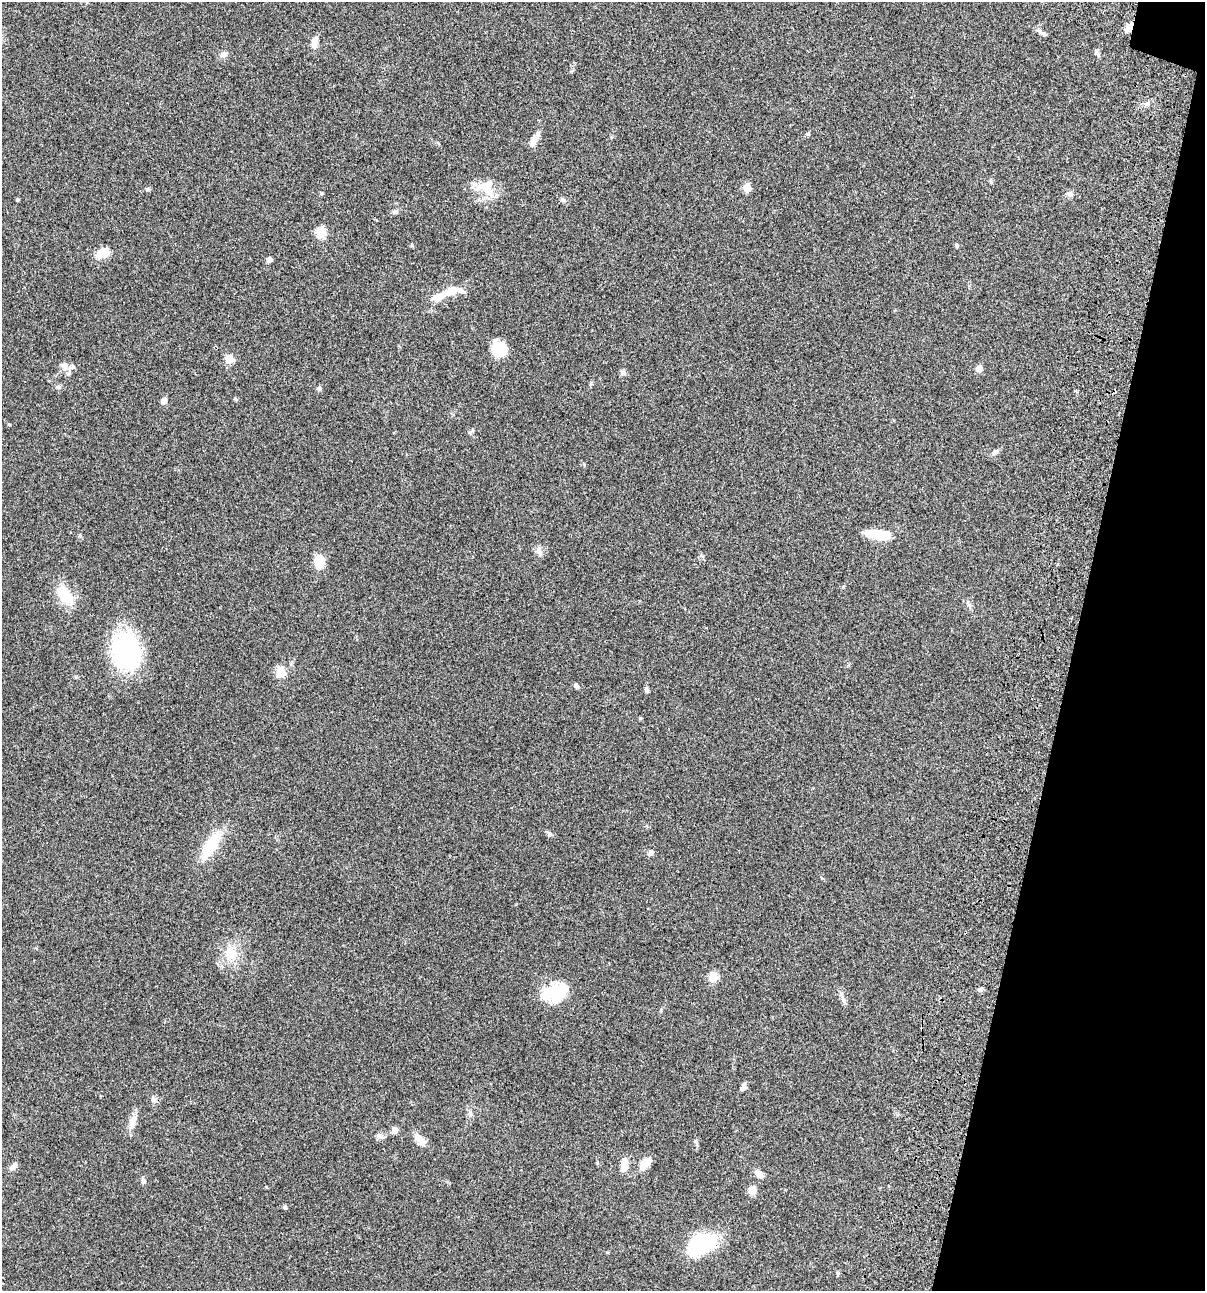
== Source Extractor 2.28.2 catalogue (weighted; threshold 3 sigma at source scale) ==
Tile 8 of 4 x 4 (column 4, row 2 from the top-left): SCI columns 3844-5046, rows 2697-3985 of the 5405 x 5390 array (HDU 1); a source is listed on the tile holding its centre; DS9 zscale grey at full resolution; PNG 1207 x 1293 px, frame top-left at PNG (2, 2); no overlay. Shown black and unused: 11% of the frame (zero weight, under 3 of 4 exposures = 9% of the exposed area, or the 3 px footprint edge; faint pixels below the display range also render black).
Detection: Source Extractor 2.28.2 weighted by HDU 2 'WHT'; one run over the whole footprint, this tile lists its part. Background 0.0467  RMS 0.0052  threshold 0.0236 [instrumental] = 3 sigma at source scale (4.5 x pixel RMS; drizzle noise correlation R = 1.50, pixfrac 1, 0.05/0.05 arcsec/px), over >= 5 px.
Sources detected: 69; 3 inside a brighter listed object's ellipse — not listed separately; the other 66 listed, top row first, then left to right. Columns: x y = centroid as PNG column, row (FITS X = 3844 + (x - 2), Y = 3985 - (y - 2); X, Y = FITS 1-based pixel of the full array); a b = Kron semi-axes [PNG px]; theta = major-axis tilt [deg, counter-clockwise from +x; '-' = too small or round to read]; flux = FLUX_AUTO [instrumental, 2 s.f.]
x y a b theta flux
1129 27 13 6 52 4.2
1043 34 8 5 -31 1.7
314 42 15 7 79 3.7
1097 53 12 4 -54 0.98
223 55 10 7 32 1.9
1147 104 8 5 20 1.4
535 139 20 7 62 4.2
991 182 7 4 -90 0.65
486 188 28 21 -30 12
747 188 5 5 - 12
148 189 6 5 - 0.77
1070 194 11 6 -19 1.6
18 199 5 4 - 0.6
563 200 7 5 -17 1.1
395 212 8 6 2 1.4
321 232 6 5 - 28
957 245 5 4 - 0.94
103 253 14 9 26 7.9
269 259 4 4 - 2.9
449 291 27 10 23 8.2
499 348 16 13 -52 14
229 359 5 5 - 16
65 366 14 10 -52 3.4
979 368 6 6 - 3.3
623 373 9 6 -10 1.2
58 387 7 6 - 1.1
319 388 6 6 - 1.1
235 399 5 4 - 0.83
164 400 7 7 - 2.2
9 424 4 3 - 0.57
471 432 11 3 50 0.85
996 452 10 6 26 1.5
878 534 29 9 -8 15
539 551 13 7 -72 2.4
319 561 15 10 -88 8.1
843 587 5 3 - 0.48
65 595 30 16 -50 13
126 651 34 26 -68 71
281 672 6 5 - 23
576 685 6 6 - 1.3
646 689 7 5 -82 1.2
640 718 4 3 - 0.63
549 834 7 6 - 1.1
211 845 43 15 58 17
651 852 8 6 18 1.5
231 954 20 16 -30 10
713 977 6 5 - 20
980 990 7 6 - 1.2
555 993 31 19 20 19
842 997 17 5 -73 2.2
743 1087 10 6 63 1.6
154 1099 9 5 -62 1.5
470 1113 10 5 89 1.4
132 1121 19 9 64 4.3
394 1131 8 7 - 2.2
380 1136 12 6 -13 2
419 1139 11 7 -42 6.6
647 1161 13 9 81 3.5
624 1164 13 7 84 6.3
13 1166 13 6 53 2.2
759 1174 12 7 -44 3.6
143 1180 9 5 -81 1.3
752 1190 10 8 82 3.7
285 1207 6 5 - 0.75
701 1244 34 21 26 30
838 1273 6 4 -89 0.61
Overlapping masked pixels (flux is a lower limit): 1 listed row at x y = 1129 27
Unlisted compact peaks at least as high as the median listed source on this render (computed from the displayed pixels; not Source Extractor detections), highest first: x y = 808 134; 412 245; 597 1163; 266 1187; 607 1252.